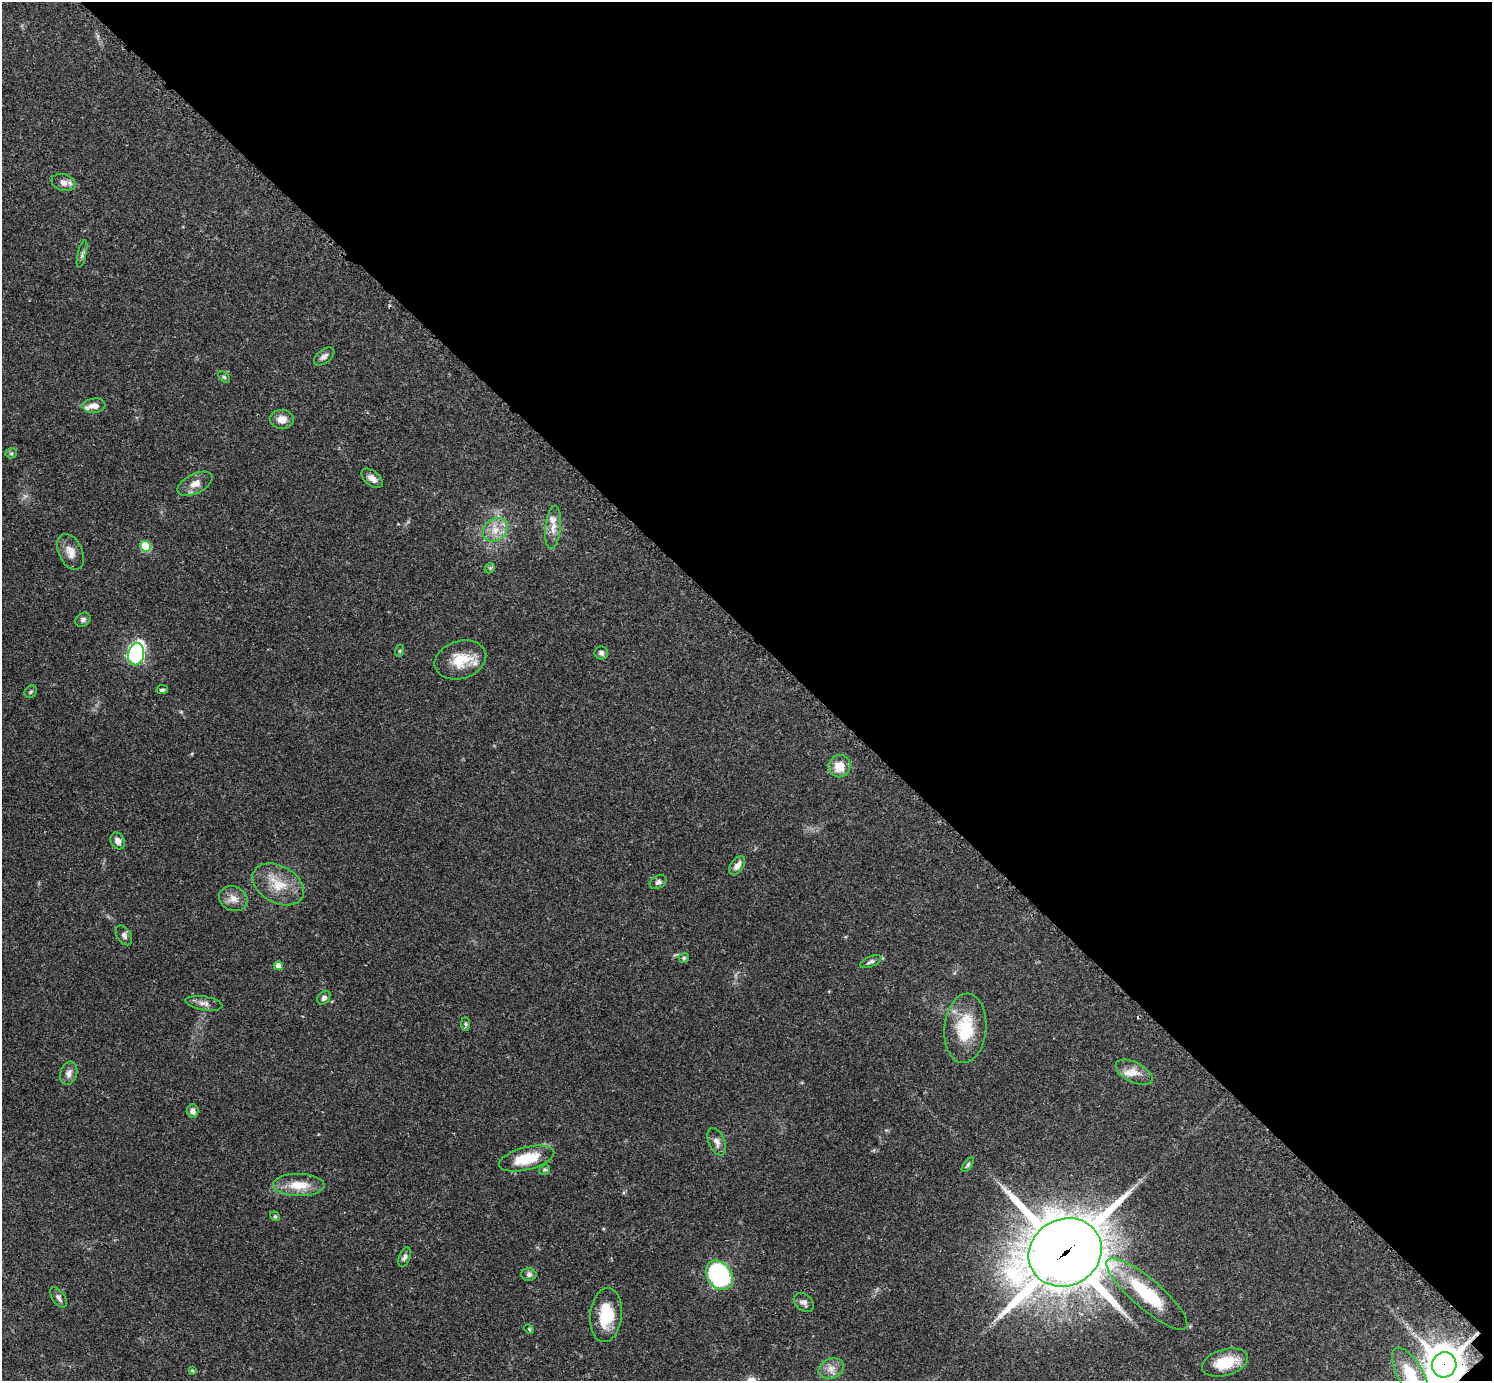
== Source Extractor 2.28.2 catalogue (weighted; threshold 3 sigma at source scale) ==
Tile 8 of 4 x 4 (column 4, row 2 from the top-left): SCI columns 4501-5990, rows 2948-4326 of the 6041 x 6040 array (HDU 1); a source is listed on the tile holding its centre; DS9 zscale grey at full resolution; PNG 1494 x 1383 px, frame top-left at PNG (2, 2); each listed source drawn as its Kron ellipse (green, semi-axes under 4 px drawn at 4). Shown black and unused: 46% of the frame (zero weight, under 2 of 3 exposures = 2% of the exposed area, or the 3 px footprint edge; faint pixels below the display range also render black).
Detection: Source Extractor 2.28.2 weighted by HDU 2 'WHT'; one run over the whole footprint, this tile lists its part. Background 0.0786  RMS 0.0055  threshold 0.0247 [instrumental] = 3 sigma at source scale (4.5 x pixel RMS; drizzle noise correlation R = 1.50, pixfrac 1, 0.05/0.05 arcsec/px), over >= 5 px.
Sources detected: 63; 1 cosmic-ray / hot-pixel residue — neither listed nor drawn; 4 inside a brighter listed object's ellipse — not listed separately; the other 58 listed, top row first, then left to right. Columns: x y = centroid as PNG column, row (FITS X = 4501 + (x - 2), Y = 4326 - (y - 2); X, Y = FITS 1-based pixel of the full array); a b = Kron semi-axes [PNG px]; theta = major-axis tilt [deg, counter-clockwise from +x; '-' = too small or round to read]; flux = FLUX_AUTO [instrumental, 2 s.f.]
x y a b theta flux
64 183 12 8 -16 3.6
82 254 14 3 77 1.5
324 356 12 6 37 2.1
224 377 7 4 -44 0.81
94 406 11 7 6 3.9
282 419 12 9 1 4.7
11 453 5 5 - 0.83
372 478 12 7 -40 3.3
195 484 19 9 26 4.9
553 527 22 7 84 5
495 530 13 11 37 6.5
146 546 5 5 - 24
70 552 19 12 -65 5.5
490 568 6 4 45 0.78
83 620 8 6 35 1.5
399 651 6 4 70 0.59
601 653 6 6 - 1.6
136 654 11 8 79 110
460 660 26 19 18 14
162 690 6 4 8 1
31 692 7 5 45 0.95
840 766 11 11 - 8.5
118 841 9 6 -64 3
737 866 10 6 53 3.6
658 882 9 6 30 1.5
278 884 28 18 -29 14
233 899 14 12 -24 4.7
124 935 11 7 -58 2
684 958 5 5 - 0.87
871 962 11 5 25 1.5
278 966 4 4 - 4.3
324 998 7 5 52 1.8
204 1003 19 7 -9 3.2
466 1024 7 4 -89 0.99
965 1028 35 21 85 23
1134 1072 20 10 -26 5.5
69 1073 12 8 71 3
193 1111 7 6 - 2
717 1142 14 8 -66 3.1
526 1159 28 11 14 18
968 1165 8 4 53 1
545 1170 6 5 - 0.78
299 1185 26 11 -1 11
275 1216 5 4 - 0.75
1065 1252 37 33 28 3200
405 1257 10 5 69 1.6
529 1275 7 6 - 1.6
719 1275 16 12 -53 74
1147 1294 52 14 -41 36
58 1297 11 6 -55 2
804 1302 11 8 -41 2.5
606 1315 27 16 83 19
529 1329 5 4 - 0.65
1225 1362 24 13 16 16
1444 1365 13 12 - 1300
831 1369 13 10 24 4.3
192 1370 4 4 - 0.54
1410 1375 30 12 -61 17
Overlapping masked pixels (flux is a lower limit): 2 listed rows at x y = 1065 1252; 1444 1365
Isophote crosses this tile's border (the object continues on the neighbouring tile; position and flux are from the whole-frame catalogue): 2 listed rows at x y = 1444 1365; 1410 1375